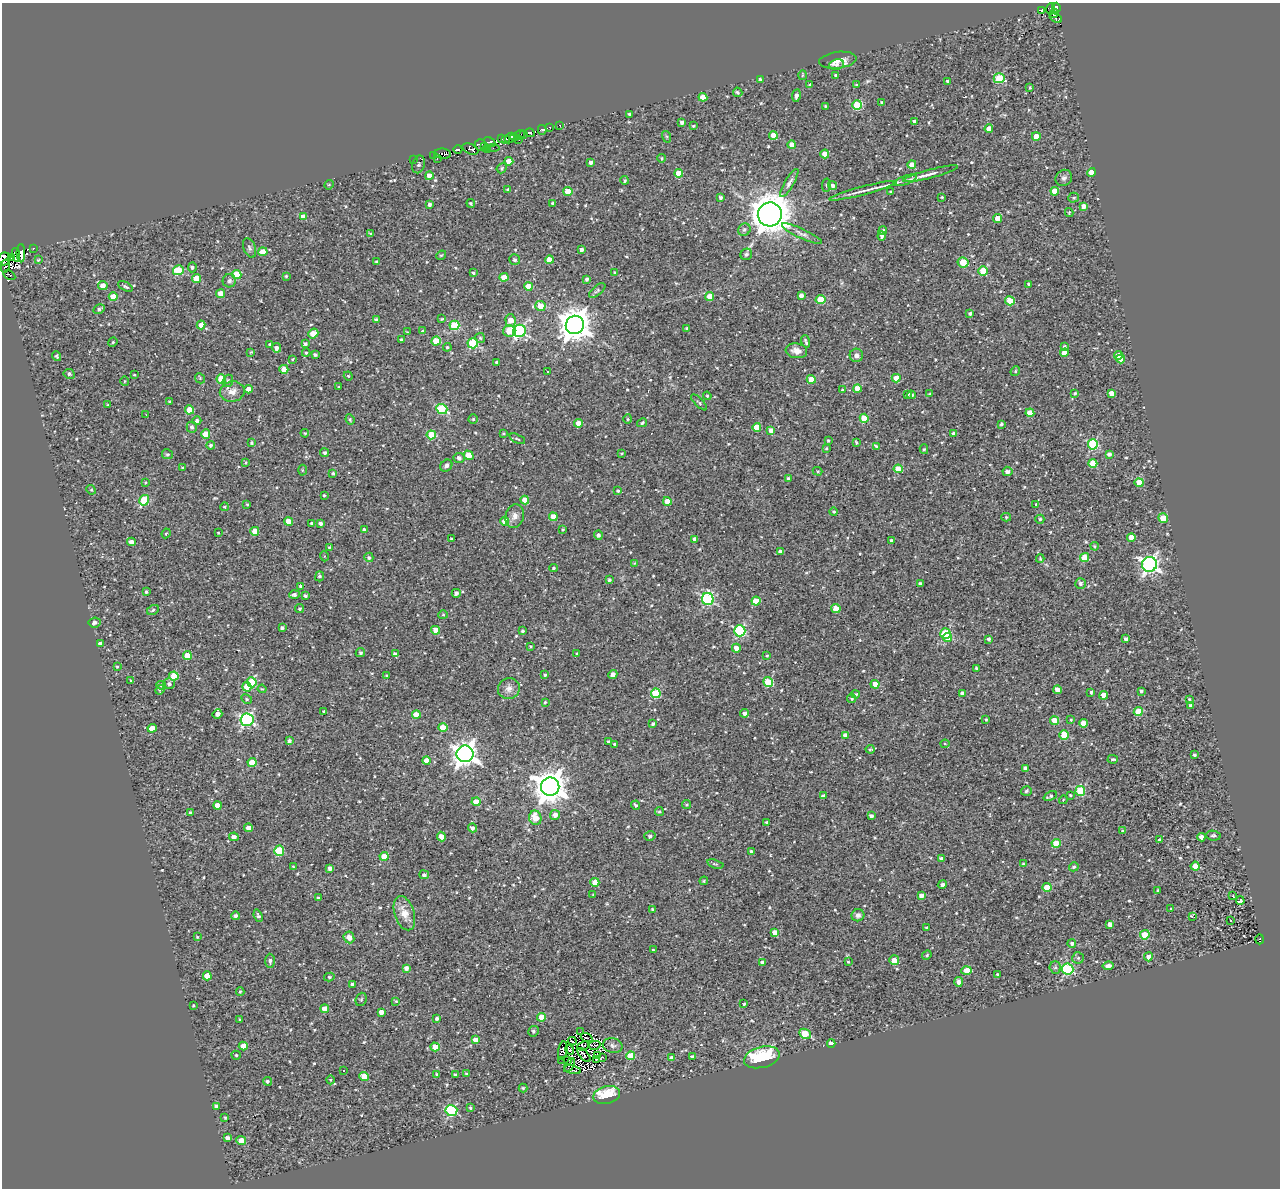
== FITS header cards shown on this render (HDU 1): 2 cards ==
NAXIS1  =                 1278
NAXIS2  =                 1186

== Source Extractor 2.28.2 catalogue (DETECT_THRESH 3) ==
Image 1278 x 1186 px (HDU 1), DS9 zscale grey, 1 PNG px = 1 image px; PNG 1282 x 1190 px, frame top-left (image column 1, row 1186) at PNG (2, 3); each listed source drawn as its Kron ellipse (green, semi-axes under 4 px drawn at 4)
Background 0.665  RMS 0.67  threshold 2.01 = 3 sigma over >= 5 px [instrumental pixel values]
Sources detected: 635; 6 with non-positive FLUX_AUTO (blend fragments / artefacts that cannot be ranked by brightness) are neither listed nor drawn; of the other 629, the 500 brightest by FLUX_AUTO listed and drawn (129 fainter detections omitted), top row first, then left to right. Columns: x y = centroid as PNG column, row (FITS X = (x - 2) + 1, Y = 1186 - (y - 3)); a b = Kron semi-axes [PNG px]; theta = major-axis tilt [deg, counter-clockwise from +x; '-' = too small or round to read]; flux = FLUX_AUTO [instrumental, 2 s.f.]
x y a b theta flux
1056 8 5 4 - 920
1051 9 6 3 77 160
1041 10 3 3 - 110
1054 14 5 3 - 360
1056 18 6 4 -24 180
838 60 19 8 8 500
837 65 7 5 15 130
802 75 5 3 - 42
836 75 3 3 - 72
999 78 5 5 - 1900
760 79 3 3 - 70
948 81 3 3 - 110
809 85 4 3 - 51
856 85 4 2 - 42
1030 88 3 3 - 64
738 92 5 4 - 91
796 96 6 4 80 160
703 97 4 4 - 640
882 102 3 2 - 44
857 105 5 5 - 2300
825 106 3 3 - 59
629 114 3 3 - 82
914 121 3 3 - 130
682 122 3 3 - 110
560 125 3 2 - 43
693 126 3 3 - 55
550 127 3 3 - 320
989 129 4 4 - 350
542 130 5 4 - 910
530 133 5 4 - 690
524 134 4 3 - 280
520 135 5 2 - 60
773 135 4 4 - 760
1036 136 4 4 - 610
514 137 4 3 - 810
667 137 6 4 -72 58
510 138 5 3 - 1800
501 139 3 2 - 260
506 140 4 3 - 260
519 140 3 2 - 83
490 142 6 4 -30 870
480 145 6 5 - 1000
792 145 4 4 - 450
484 147 2 2 - 57
493 148 6 2 5 64
470 149 8 5 -24 450
487 149 4 3 - 97
458 150 4 3 - 3200
443 154 8 5 -6 1000
825 154 4 4 - 720
433 156 3 3 - 46
662 158 4 3 - 55
414 159 3 2 - 100
437 159 3 2 - 57
509 161 4 4 - 590
591 163 4 4 - 150
418 164 9 6 75 53
912 165 4 4 - 550
502 168 5 4 - 90
1091 172 4 4 - 470
679 173 4 4 - 800
930 174 28 4 15 300
429 176 4 4 - 520
1064 178 9 7 41 140
625 180 4 4 - 62
905 180 12 4 19 150
789 183 16 4 59 160
329 185 5 4 - 55
826 185 7 3 81 59
832 185 4 4 - 150
508 190 4 3 - 82
568 191 4 4 - 860
863 191 35 4 15 410
890 191 3 2 - 49
1055 191 4 4 - 540
720 197 3 3 - 120
942 197 3 3 - 59
1074 198 5 5 - 71
471 203 4 3 - 57
553 203 3 3 - 110
429 204 4 4 - 120
1083 206 4 4 - 260
1069 212 4 4 - 49
770 214 12 12 - 110000
303 217 4 4 - 390
998 218 4 4 - 670
744 230 6 6 - 110
883 231 5 4 - 110
370 233 4 3 - 47
802 234 22 5 -25 210
882 236 4 3 - 120
33 248 3 2 - 230
249 248 10 6 -69 120
581 250 4 3 - 180
263 252 4 4 - 780
21 253 9 4 -89 2200
746 254 6 5 - 110
16 255 7 4 -84 1000
441 255 5 4 - 55
11 258 3 2 - 240
4 259 6 6 - 520
38 260 4 4 - 52
515 260 5 5 - 71
549 260 4 4 - 590
376 261 3 2 - 48
963 262 5 5 - 880
5 266 7 3 79 380
192 267 5 4 - 84
178 270 5 5 - 1600
983 271 4 4 - 1400
473 273 3 3 - 76
615 273 4 3 - 70
9 275 6 3 -29 770
237 275 4 4 - 1600
286 276 3 3 - 50
504 277 4 4 - 520
197 278 4 4 - 870
587 279 4 3 - 110
229 281 7 6 - 120
1029 284 4 3 - 110
103 286 5 4 - 330
125 286 8 4 -26 94
528 286 4 4 - 610
597 290 10 4 41 84
221 294 4 4 - 630
801 295 4 4 - 200
710 296 4 4 - 570
113 297 4 4 - 620
820 299 5 4 - 1400
1010 301 5 4 - 1300
540 306 5 5 - 640
99 309 6 4 29 100
970 313 3 3 - 94
442 319 3 3 - 41
376 320 4 4 - 110
510 320 6 5 - 530
201 325 4 4 - 480
454 325 5 4 - 2200
575 325 9 9 - 78000
687 328 3 3 - 41
423 331 4 4 - 67
509 331 6 6 - 1000
520 331 6 6 - 7400
407 332 4 3 - 49
313 333 5 4 - 680
480 338 5 5 - 76
401 340 3 3 - 77
436 341 4 4 - 1100
805 341 6 3 -71 92
113 342 5 4 - 52
473 343 5 5 - 2600
305 344 3 3 - 93
270 345 3 3 - 110
1064 346 4 3 - 95
447 347 4 4 - 56
276 348 4 4 - 190
796 351 11 7 -8 340
251 352 3 3 - 42
306 353 4 4 - 48
1064 353 4 4 - 640
315 355 3 3 - 100
856 355 6 6 - 170
1118 355 4 4 - 440
57 356 5 3 - 60
292 359 4 3 - 42
1120 359 4 4 - 610
497 362 3 3 - 100
284 369 4 4 - 410
547 371 3 2 - 61
1015 371 5 4 - 54
69 374 6 5 - 110
134 375 4 3 - 45
348 376 4 4 - 47
200 378 5 4 - 61
896 378 4 4 - 590
221 379 5 4 - 1100
811 379 4 4 - 710
124 381 5 3 - 52
228 381 6 5 - 81
339 387 3 2 - 48
249 389 4 4 - 360
857 389 4 4 - 660
842 390 3 3 - 52
232 392 12 10 10 360
1075 393 4 3 - 65
1111 393 4 4 - 390
908 394 4 3 - 58
930 394 4 4 - 68
911 395 4 3 - 96
707 396 4 3 - 47
169 402 3 3 - 47
699 402 10 4 -45 77
107 405 3 2 - 42
442 409 6 5 - 2500
189 410 4 4 - 880
1030 413 4 4 - 790
146 415 2 2 - 170
864 418 4 4 - 980
350 419 5 3 - 64
473 419 4 4 - 59
628 419 4 4 - 52
197 421 4 4 - 120
578 423 4 4 - 380
642 423 5 4 - 82
1001 424 3 3 - 74
192 427 5 5 - 130
757 427 4 4 - 660
771 430 4 4 - 270
305 433 4 3 - 43
206 434 4 4 - 930
503 434 3 3 - 49
954 434 4 4 - 190
431 435 5 4 - 1300
517 439 8 3 -25 58
828 441 3 2 - 46
252 443 4 3 - 73
856 443 4 3 - 62
1093 444 5 5 - 3300
211 445 4 4 - 100
876 446 3 3 - 55
826 448 3 3 - 50
924 449 5 4 - 59
324 453 4 4 - 94
167 454 5 5 - 77
621 454 3 3 - 42
1109 454 4 4 - 140
468 455 5 4 - 680
459 458 5 5 - 150
246 462 4 3 - 46
1093 463 4 4 - 800
446 466 7 5 46 130
183 468 4 3 - 58
898 469 4 4 - 680
302 470 5 3 - 46
818 471 5 4 - 51
1007 471 5 4 - 150
333 473 3 3 - 55
788 478 3 3 - 61
145 482 3 3 - 41
1139 483 4 4 - 890
91 490 5 4 - 48
618 491 4 3 - 85
324 495 3 3 - 45
144 500 5 5 - 2100
525 500 4 4 - 520
667 501 4 4 - 570
247 504 3 2 - 48
1036 504 3 2 - 44
225 507 4 3 - 49
834 512 4 4 - 71
515 516 12 9 74 300
553 517 4 4 - 730
1006 517 5 4 - 69
1163 518 5 4 - 1100
1040 519 4 4 - 56
288 521 4 4 - 640
505 521 4 4 - 610
312 523 3 3 - 69
320 524 4 3 - 130
563 529 4 3 - 48
364 530 3 3 - 130
255 531 4 4 - 630
166 533 5 4 - 44
218 533 3 2 - 42
598 535 4 4 - 110
1131 537 4 4 - 710
451 539 3 2 - 44
695 539 4 3 - 260
891 540 3 3 - 72
131 542 4 4 - 220
1095 546 4 3 - 59
329 547 3 3 - 52
780 552 4 3 - 120
324 556 5 3 - 43
369 557 5 4 - 97
1040 558 4 3 - 44
1085 558 4 4 - 1400
634 563 4 3 - 42
1149 564 7 7 - 16000
553 568 4 4 - 58
320 576 5 4 - 84
609 580 3 3 - 73
1081 583 5 5 - 120
921 584 4 4 - 200
301 586 4 4 - 80
146 592 3 3 - 70
456 593 4 4 - 160
294 595 5 4 - 130
305 596 4 4 - 87
708 599 6 5 - 5300
756 601 4 4 - 900
300 609 4 4 - 68
836 609 4 4 - 950
153 610 6 5 - 81
443 615 5 4 - 51
95 623 6 5 - 120
282 628 3 3 - 85
436 630 4 4 - 560
523 631 3 3 - 70
740 631 5 5 - 4300
945 634 5 5 - 2400
948 637 4 4 - 960
988 639 3 3 - 88
1126 639 4 4 - 170
100 644 4 4 - 240
530 646 3 3 - 50
736 648 4 4 - 590
360 653 5 4 - 75
395 654 4 3 - 140
577 654 3 3 - 69
187 655 4 4 - 790
767 656 3 3 - 51
117 667 3 3 - 43
976 668 3 3 - 76
613 674 5 4 - 200
545 675 3 3 - 63
174 676 4 4 - 920
387 676 3 3 - 69
131 681 3 3 - 47
252 682 5 5 - 1700
768 682 5 4 - 1800
169 684 6 5 - 130
875 684 4 4 - 550
161 685 5 4 - 62
247 687 5 4 - 840
509 688 11 10 - 280
262 689 4 4 - 55
160 690 5 4 - 66
1057 690 4 4 - 290
1141 691 3 3 - 86
1091 692 3 3 - 63
656 693 5 5 - 2500
855 694 4 3 - 67
963 694 4 4 - 360
1104 695 4 4 - 630
247 699 6 4 -28 68
852 699 4 4 - 73
1189 699 3 3 - 44
545 702 3 3 - 49
1190 705 4 3 - 69
324 711 3 3 - 56
1138 712 4 4 - 1300
744 713 4 4 - 170
217 714 5 4 - 230
416 714 4 4 - 530
247 720 6 6 - 7900
986 720 3 3 - 53
1071 720 3 3 - 45
1055 721 4 4 - 790
1083 723 4 4 - 550
653 724 3 3 - 83
152 728 4 4 - 680
443 728 4 4 - 790
845 735 4 4 - 190
1064 735 5 4 - 1100
289 741 4 3 - 130
608 741 3 3 - 64
614 744 4 4 - 82
945 744 4 4 - 48
870 749 4 3 - 130
465 754 8 8 - 37000
1194 755 3 3 - 81
1113 759 5 3 - 92
426 761 4 4 - 470
252 762 4 4 - 940
1025 768 4 3 - 110
550 787 9 9 - 81000
1026 791 5 5 - 97
1080 791 5 5 - 2100
1070 795 3 3 - 58
823 796 4 4 - 150
1050 796 7 4 23 110
1063 800 4 3 - 42
476 802 4 4 - 780
686 804 4 4 - 62
217 805 4 4 - 480
636 805 5 3 - 76
191 812 3 3 - 91
659 812 4 4 - 61
555 815 5 5 - 250
871 816 4 3 - 150
535 818 7 6 - 720
766 822 3 2 - 47
248 828 4 4 - 330
472 828 4 4 - 130
1123 831 3 3 - 89
650 836 5 4 - 110
1213 836 7 5 -8 100
234 837 4 4 - 220
441 837 5 4 - 330
1201 837 4 4 - 250
1159 840 4 3 - 68
1056 843 4 4 - 860
279 851 5 5 - 2100
751 851 4 3 - 93
384 856 4 4 - 600
941 858 4 3 - 150
715 864 8 4 -16 71
1023 864 4 3 - 78
1195 866 4 4 - 670
293 867 3 2 - 42
1074 867 5 4 - 88
330 868 4 3 - 150
424 875 5 4 - 110
704 881 4 4 - 48
595 882 4 4 - 660
942 885 4 4 - 150
1047 887 4 4 - 1000
1158 890 3 2 - 43
593 895 3 2 - 41
921 896 4 4 - 240
1233 896 4 3 - 65
318 897 3 3 - 48
1240 901 4 3 - 200
1171 908 4 3 - 47
652 909 4 3 - 56
404 913 18 10 -72 590
858 915 6 6 - 180
235 916 4 4 - 130
258 916 6 4 -69 91
1192 916 4 2 - 45
1231 921 3 3 - 280
1110 924 4 4 - 230
926 928 3 3 - 64
775 932 4 4 - 560
1145 935 5 4 - 1400
197 937 4 3 - 45
349 937 6 5 - 350
1260 939 5 3 - 83
1072 943 4 4 - 110
653 950 3 3 - 44
927 955 5 4 - 61
1148 957 4 4 - 270
1078 958 6 6 - 91
894 960 5 5 - 540
270 961 7 4 -89 130
763 962 4 4 - 190
848 962 3 3 - 46
1108 966 5 4 - 190
406 968 4 4 - 160
1055 968 6 5 - 94
1068 969 6 5 - 5300
966 971 5 4 - 640
998 974 3 3 - 65
207 976 4 4 - 510
329 977 5 4 - 62
959 982 5 3 - 180
352 985 4 4 - 200
240 991 4 3 - 60
361 999 7 5 69 75
396 1001 4 3 - 46
744 1004 3 3 - 54
193 1006 3 2 - 45
325 1009 4 4 - 640
381 1012 4 4 - 250
542 1017 4 4 - 840
240 1019 3 2 - 44
437 1019 4 3 - 110
533 1031 5 5 - 95
580 1032 3 2 - 46
805 1034 6 4 -26 1600
587 1038 6 2 -20 43
476 1040 4 4 - 430
572 1041 4 2 - 48
831 1043 4 3 - 360
595 1045 6 3 12 140
613 1045 10 7 -14 45
243 1046 4 4 - 600
583 1046 6 3 22 68
435 1047 4 4 - 540
563 1050 9 4 79 130
570 1050 5 3 - 110
236 1055 4 4 - 54
584 1055 8 4 -50 73
597 1055 3 2 - 77
630 1056 4 4 - 950
603 1057 3 2 - 93
692 1057 4 3 - 100
762 1057 18 10 14 3100
672 1058 4 4 - 290
596 1059 3 3 - 87
562 1060 2 2 - 48
568 1060 3 2 - 48
569 1065 7 2 58 47
572 1070 8 3 -13 340
344 1071 3 2 - 59
467 1073 3 3 - 60
437 1074 4 3 - 52
455 1074 3 3 - 58
364 1077 5 4 - 630
331 1080 4 3 - 44
267 1081 4 4 - 95
523 1088 4 4 - 60
607 1095 13 8 15 1900
217 1106 4 4 - 210
470 1108 3 3 - 75
451 1111 6 5 - 4200
225 1118 3 2 - 49
227 1138 4 3 - 170
241 1141 5 4 - 720
At the frame edge (FLAGS 8, measured only in part): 1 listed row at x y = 4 259
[129 fainter detections neither listed nor drawn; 6 non-positive-flux detections neither listed nor drawn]